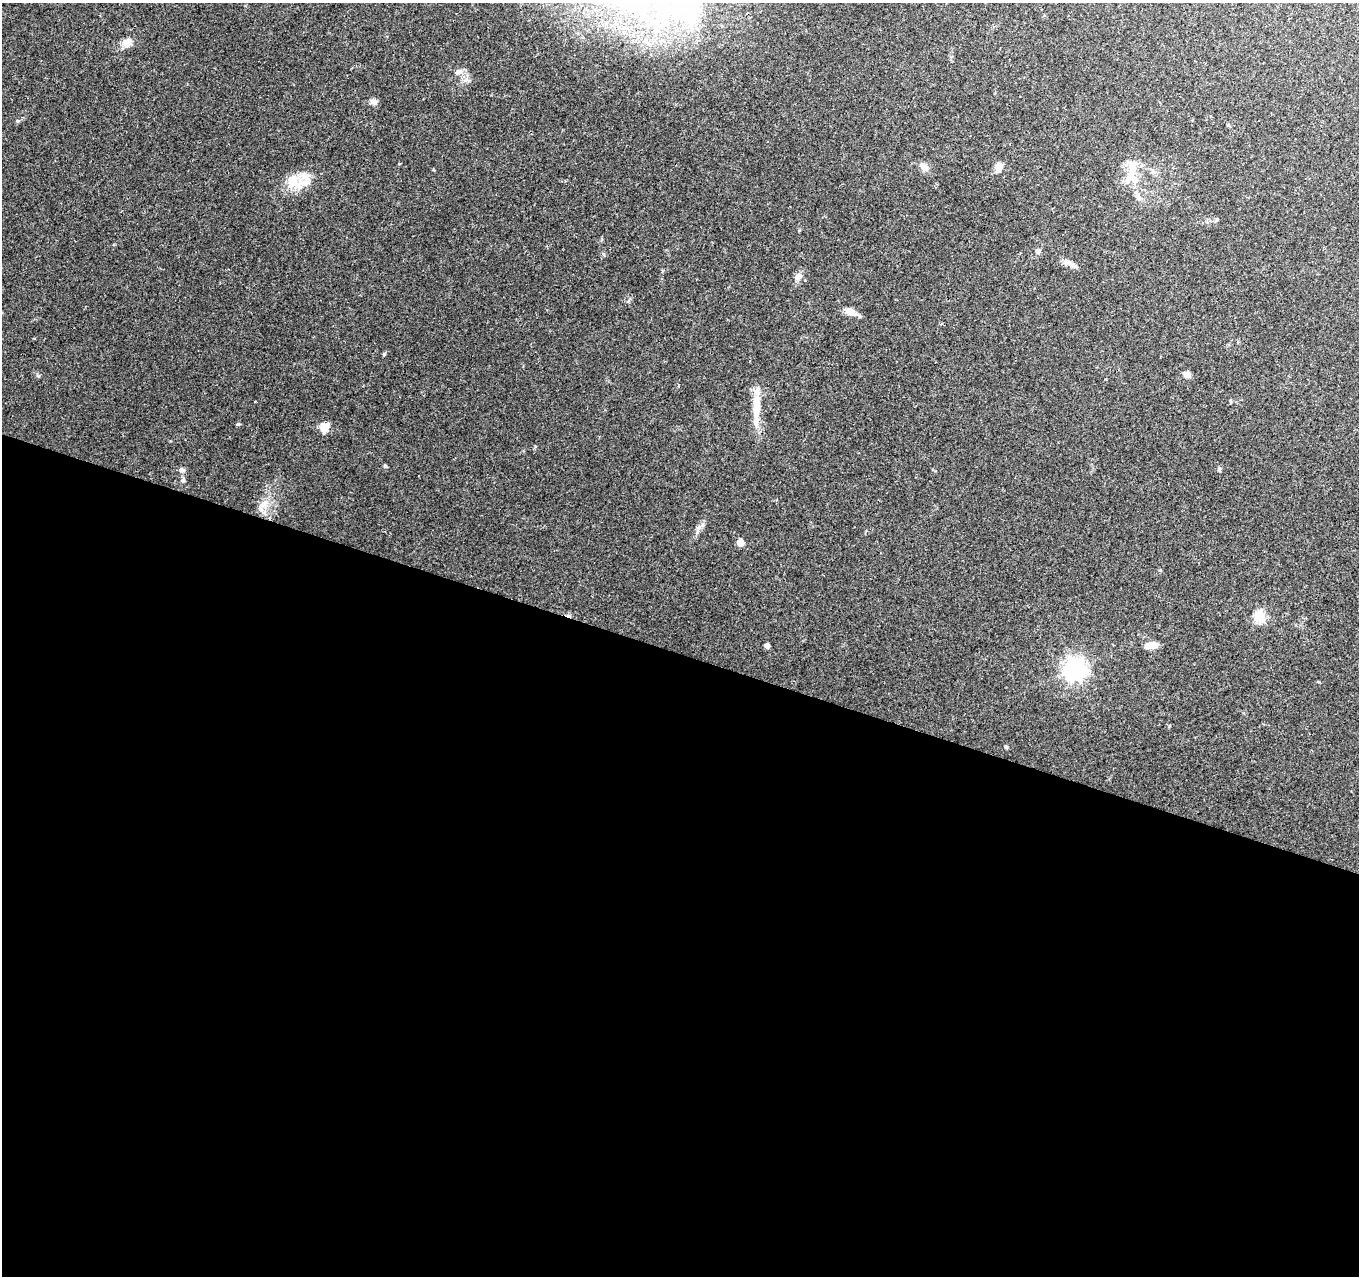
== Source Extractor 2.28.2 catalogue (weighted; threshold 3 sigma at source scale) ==
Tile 14 of 4 x 4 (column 2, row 4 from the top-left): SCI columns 1358-2714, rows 215-1488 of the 5437 x 5587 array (HDU 1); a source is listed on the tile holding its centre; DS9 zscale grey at full resolution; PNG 1361 x 1278 px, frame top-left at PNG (2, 3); no overlay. Shown black and unused: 49% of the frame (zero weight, under 2 of 3 exposures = <1% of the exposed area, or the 3 px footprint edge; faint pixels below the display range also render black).
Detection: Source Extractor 2.28.2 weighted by HDU 2 'WHT'; one run over the whole footprint, this tile lists its part. Background 0.0889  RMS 0.0063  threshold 0.0285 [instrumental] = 3 sigma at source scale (4.5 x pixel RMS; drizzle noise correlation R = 1.50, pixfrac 1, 0.0396/0.0396 arcsec/px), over >= 5 px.
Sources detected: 36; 1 cosmic-ray / hot-pixel residue — not listed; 3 inside a brighter listed object's ellipse — not listed separately; the other 32 listed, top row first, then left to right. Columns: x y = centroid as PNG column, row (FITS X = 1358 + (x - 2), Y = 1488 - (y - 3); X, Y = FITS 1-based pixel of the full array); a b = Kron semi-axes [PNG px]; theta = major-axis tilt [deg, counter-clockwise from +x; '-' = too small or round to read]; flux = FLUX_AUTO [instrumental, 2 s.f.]
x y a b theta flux
127 42 11 10 - 5.1
459 72 10 7 12 2.9
374 102 9 7 -20 2.5
17 121 5 5 - 0.8
998 166 9 8 - 5.5
924 167 13 9 -37 4
1131 178 22 15 -8 12
293 181 27 20 -21 15
1138 196 7 4 -87 1.6
1038 251 9 5 73 1.7
1067 262 11 8 7 3.1
798 277 10 9 - 3.3
851 312 12 7 -25 7.2
384 354 6 4 56 0.73
1187 374 6 5 - 5.6
255 401 2 2 - 0.49
756 408 43 9 88 16
238 424 6 4 43 0.76
324 427 13 11 69 5.7
385 466 5 4 - 0.93
1219 469 5 5 - 0.98
181 470 8 6 -24 2.2
183 480 7 6 - 1.5
264 504 17 7 52 5.9
698 528 13 4 52 2.6
740 543 5 5 - 7.8
1160 570 6 3 -71 0.64
1260 617 6 6 - 54
1151 645 15 7 5 6.1
767 646 4 4 - 2.6
1075 669 8 8 - 420
1006 747 5 4 - 0.83
Unlisted compact peaks at least as high as the median listed source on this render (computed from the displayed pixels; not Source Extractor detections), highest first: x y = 38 376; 603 254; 799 230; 399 164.